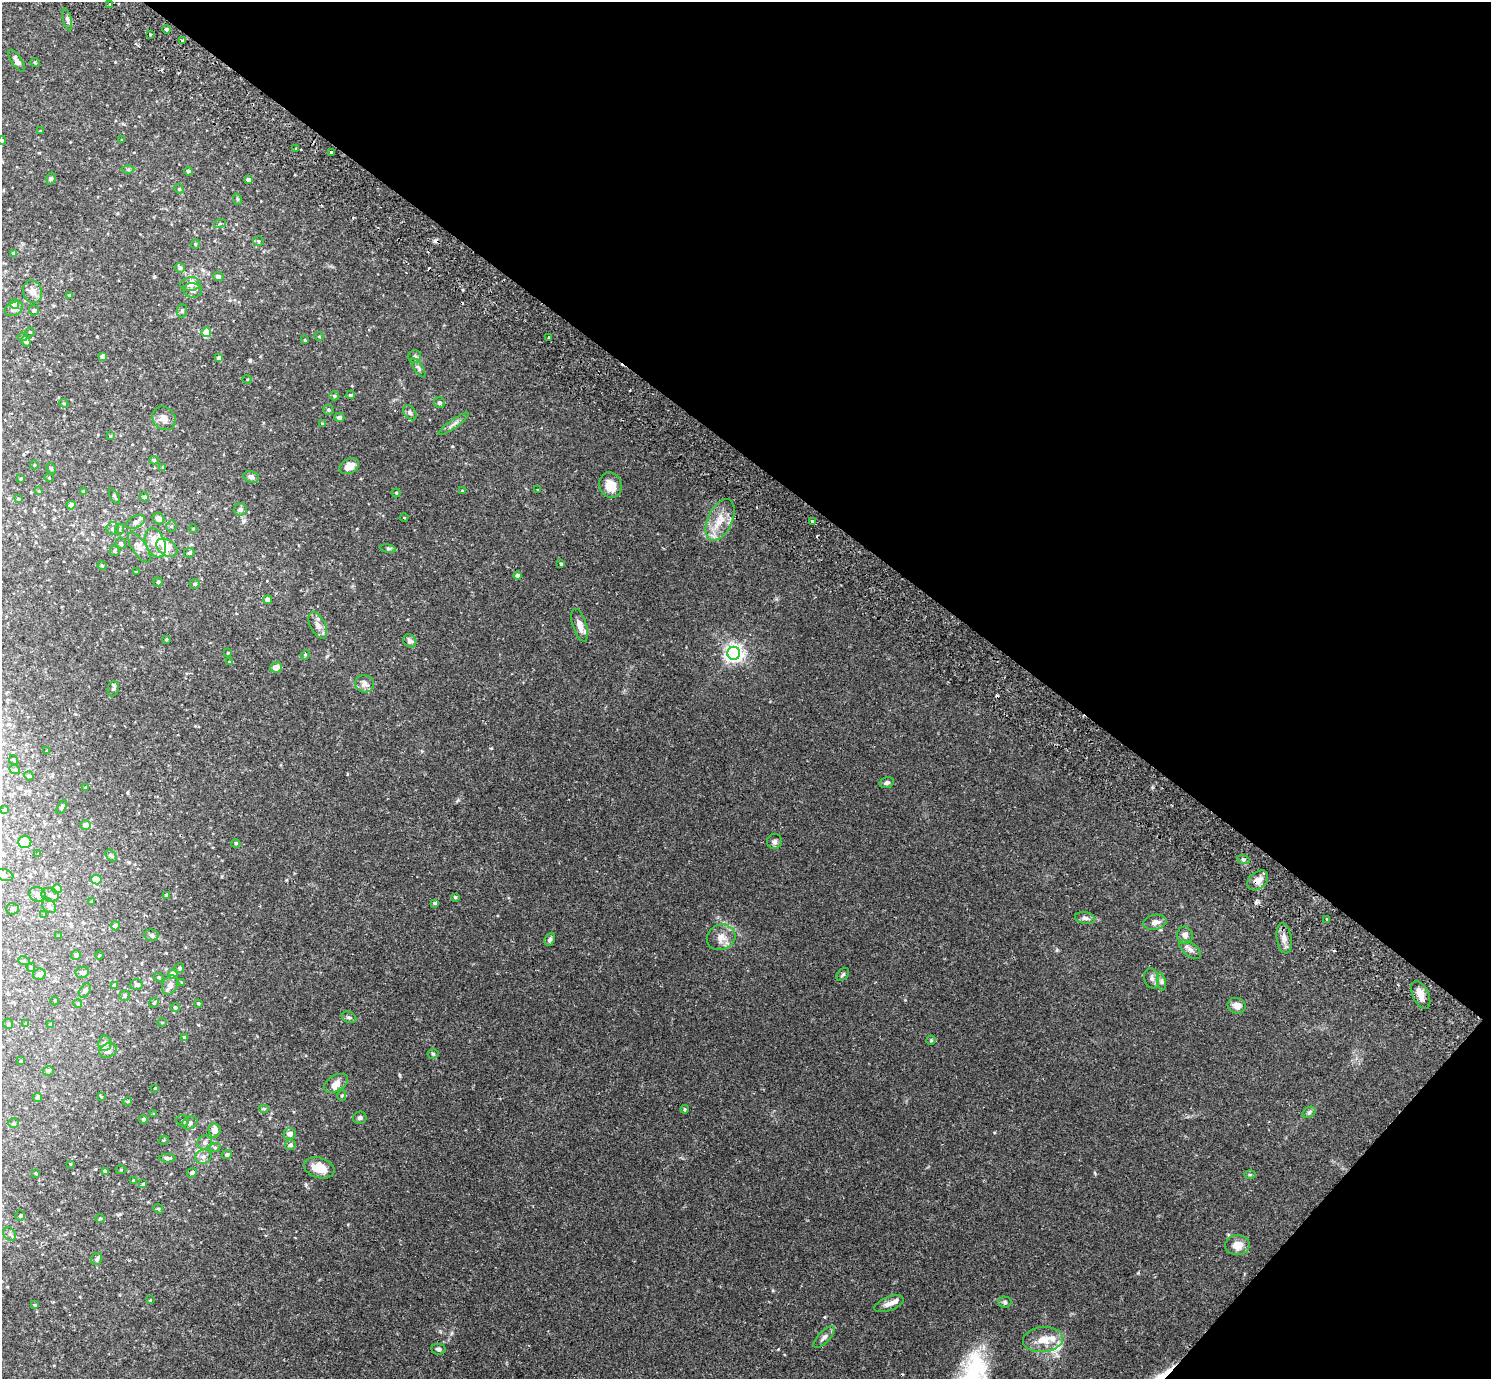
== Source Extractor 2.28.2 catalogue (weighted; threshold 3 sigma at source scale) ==
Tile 8 of 4 x 4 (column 4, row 2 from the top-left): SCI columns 4506-5994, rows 2956-4332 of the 6033 x 6050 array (HDU 1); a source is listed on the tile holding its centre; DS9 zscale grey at full resolution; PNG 1493 x 1381 px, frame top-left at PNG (2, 2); each listed source drawn as its Kron ellipse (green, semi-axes under 4 px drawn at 4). Shown black and unused: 36% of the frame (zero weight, under 2 of 3 exposures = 3% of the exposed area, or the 3 px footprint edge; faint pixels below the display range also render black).
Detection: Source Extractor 2.28.2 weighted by HDU 2 'WHT'; one run over the whole footprint, this tile lists its part. Background 0.0961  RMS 0.0062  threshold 0.0281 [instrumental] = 3 sigma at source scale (4.5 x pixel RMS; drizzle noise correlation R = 1.50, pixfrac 1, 0.05/0.05 arcsec/px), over >= 5 px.
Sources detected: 247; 4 cosmic-ray / hot-pixel residue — neither listed nor drawn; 13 inside a brighter listed object's ellipse — not listed separately; the other 230 listed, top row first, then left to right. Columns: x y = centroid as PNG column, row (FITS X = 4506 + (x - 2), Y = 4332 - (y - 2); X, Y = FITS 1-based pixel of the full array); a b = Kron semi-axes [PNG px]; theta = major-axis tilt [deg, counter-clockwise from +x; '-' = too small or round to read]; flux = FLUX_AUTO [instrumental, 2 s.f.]
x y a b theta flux
110 4 3 3 - 0.48
67 19 11 4 -77 1.4
167 29 4 4 - 1.9
150 34 3 3 - 0.63
182 40 3 2 - 0.53
17 61 12 5 -56 2.3
35 62 4 3 - 0.79
40 131 4 2 - 0.48
2 140 4 4 - 0.67
122 140 3 3 - 0.51
296 148 3 3 - 1.1
332 152 4 3 - 1.8
128 169 6 4 -1 0.93
188 171 4 4 - 0.98
51 178 6 4 73 0.9
248 180 4 4 - 2.6
179 189 5 4 - 0.77
237 199 6 3 -71 0.62
220 223 6 4 19 0.81
258 241 5 5 - 0.81
195 244 5 4 - 0.65
13 253 4 4 - 0.67
180 268 5 5 - 1.5
218 276 5 4 - 1.9
190 284 10 7 6 4.1
193 290 9 7 -5 2.5
32 292 11 9 -70 4.8
69 295 3 2 - 0.5
14 304 5 4 - 5.6
14 309 9 6 26 2.5
34 310 5 5 - 1.1
182 311 6 5 - 1
30 332 4 4 - 0.59
206 332 5 5 - 15
23 337 5 4 - 0.78
319 337 4 3 - 0.51
549 338 3 3 - 1
305 340 4 3 - 0.56
26 341 5 4 - 1.3
103 356 4 4 - 2.9
415 357 6 6 - 1.3
219 358 4 4 - 1.9
418 368 11 4 -58 1.5
247 379 4 4 - 0.65
351 395 4 3 - 0.86
334 396 5 4 - 0.83
64 403 4 4 - 0.66
439 403 6 5 - 1.4
328 410 5 5 - 1.1
410 413 8 5 -52 1.9
339 417 5 4 - 1.9
164 418 12 11 - 4.5
322 423 3 3 - 0.58
454 424 18 4 35 2.4
110 436 4 3 - 0.54
154 460 5 4 - 0.92
34 465 4 3 - 0.46
349 466 10 7 27 5.7
163 467 4 3 - 0.51
51 468 6 4 -62 0.82
251 477 8 5 -23 2.3
49 478 5 3 - 0.42
21 479 4 2 - 0.55
610 485 13 11 -74 9.1
538 490 3 2 - 0.43
39 491 3 3 - 0.37
462 491 3 3 - 0.66
84 492 4 4 - 1.1
396 493 4 4 - 0.69
114 496 8 3 -60 0.86
144 497 4 4 - 1.5
18 499 4 4 - 0.59
71 505 4 4 - 2.7
240 509 6 6 - 1.9
404 517 4 3 - 0.43
158 519 6 5 - 3.6
720 520 22 12 65 10
813 521 4 3 - 2.2
136 522 10 6 27 2.1
171 526 5 5 - 0.94
193 528 4 3 - 0.44
113 529 6 6 - 1.7
120 529 5 3 - 0.64
155 543 15 9 -70 8.2
121 544 5 5 - 1.1
139 547 17 7 -57 4.2
167 548 11 8 -34 8.6
388 549 8 4 -8 0.98
115 551 5 5 - 0.98
189 553 5 4 - 1.2
561 564 3 3 - 0.84
102 566 4 3 - 0.74
136 572 2 2 - 0.45
518 575 4 4 - 1.7
158 582 4 4 - 1.1
194 584 5 5 - 1
268 600 4 4 - 4.1
318 625 14 7 -62 3.7
580 625 17 7 -73 4.9
166 639 4 3 - 0.62
410 641 7 6 - 1.6
228 653 4 3 - 0.46
734 653 6 6 - 260
305 655 5 4 - 0.61
229 662 4 3 - 0.66
276 667 6 5 - 4.7
364 684 9 8 - 3.9
113 689 8 5 78 1.4
46 751 3 2 - 0.4
14 760 5 3 - 0.43
15 770 5 3 - 0.57
29 776 5 4 - 0.7
887 783 7 5 16 1.7
85 788 3 3 - 0.69
62 807 7 4 59 1.2
5 810 3 3 - 0.91
86 825 5 5 - 3.4
775 841 7 7 - 1.8
25 842 6 6 - 10
236 843 4 4 - 1
38 854 3 3 - 0.46
111 856 7 4 -51 0.99
1243 859 6 4 -19 0.99
4 875 9 5 -18 1.7
96 880 5 4 - 7.6
1258 880 12 8 40 4.7
57 889 4 4 - 9.6
37 894 8 7 - 2.5
50 895 9 6 -19 2.5
166 895 3 3 - 1.1
455 897 4 4 - 0.77
92 902 3 3 - 0.71
435 903 4 3 - 1.7
49 906 8 6 -50 2.2
12 909 6 5 - 1.2
44 914 4 4 - 0.52
1085 918 10 6 -8 1.9
1327 919 3 2 - 0.72
1155 922 12 7 10 3.8
115 926 4 4 - 2.4
151 935 7 5 -3 1.5
1185 935 9 8 - 2.7
58 936 4 2 - 0.48
721 937 14 12 22 6.2
1284 938 15 7 -81 3.9
550 939 7 5 64 1.4
1190 950 12 6 -38 2.6
76 955 5 5 - 1.6
99 955 4 3 - 0.63
24 961 6 4 -19 0.66
31 967 4 3 - 0.84
179 968 5 5 - 0.87
82 972 6 5 - 1.9
39 974 6 5 - 1.7
173 974 5 4 - 4.6
843 975 7 5 50 1.2
159 977 5 4 - 0.66
1152 978 10 7 -77 2.3
182 982 4 3 - 0.56
1161 982 9 4 -81 1.5
114 985 3 3 - 0.91
137 985 6 5 - 1.7
170 985 10 7 64 3.2
85 990 8 5 61 1.2
125 995 5 5 - 1.1
1421 995 15 8 -65 5.2
55 1001 4 3 - 0.41
154 1003 5 4 - 0.71
198 1003 3 3 - 0.61
78 1004 4 3 - 0.52
1237 1006 9 7 -14 4.2
175 1008 4 4 - 1.3
349 1017 8 5 -26 1.3
162 1022 5 3 - 0.51
8 1024 5 4 - 0.83
26 1024 4 4 - 0.96
51 1025 4 3 - 1
185 1037 4 3 - 1.1
931 1040 5 4 - 0.66
105 1043 7 6 - 1.9
108 1050 9 7 23 2.3
433 1054 5 5 - 0.9
21 1061 3 2 - 0.55
48 1071 5 4 - 1.1
336 1083 13 8 30 4.5
155 1088 2 2 - 0.38
342 1095 5 4 - 0.82
38 1097 4 4 - 1.7
101 1097 4 4 - 0.59
128 1101 4 3 - 0.55
264 1109 5 3 - 0.66
685 1109 4 4 - 0.75
1309 1112 7 5 31 1.2
154 1114 4 3 - 0.63
360 1118 7 6 - 1.3
143 1119 4 4 - 1
183 1121 6 5 - 1.1
14 1123 5 4 - 0.76
190 1123 8 6 26 2.2
214 1130 7 6 - 4.9
290 1134 6 5 - 3.7
164 1140 5 3 - 0.54
205 1142 7 6 - 2.1
290 1145 5 5 - 1.8
215 1147 6 3 18 0.8
227 1154 5 4 - 1.9
203 1157 8 7 - 2.4
167 1158 8 4 -1 1.9
70 1164 3 3 - 0.45
319 1168 15 10 -16 8.4
121 1170 5 3 - 0.57
106 1171 4 3 - 0.74
36 1173 4 3 - 0.6
192 1173 5 4 - 1.2
1250 1174 6 4 0 0.68
133 1181 3 2 - 0.52
143 1184 4 4 - 0.78
158 1209 5 4 - 0.86
20 1216 5 4 - 0.95
100 1218 5 4 - 0.66
10 1234 7 5 -47 1.5
1237 1245 12 10 3 6.3
97 1259 6 5 - 2
150 1300 3 3 - 0.37
1005 1302 6 5 - 1.2
889 1304 15 7 20 3.4
35 1305 4 3 - 0.57
824 1337 13 6 46 2.4
1043 1340 20 12 5 9.2
438 1349 7 5 -9 1.5
Overlapping masked pixels (flux is a lower limit): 1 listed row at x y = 1258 880
Isophote crosses this tile's border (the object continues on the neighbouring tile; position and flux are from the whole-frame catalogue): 1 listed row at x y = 2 140
Unlisted compact peaks at least as high as the median listed source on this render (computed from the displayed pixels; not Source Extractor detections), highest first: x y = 1057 950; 1138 1273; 452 1333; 1095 1173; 250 360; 399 1075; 778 1349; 286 880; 773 1290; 154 277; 905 1000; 347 774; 825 1317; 491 748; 452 446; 994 1132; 422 751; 306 1185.